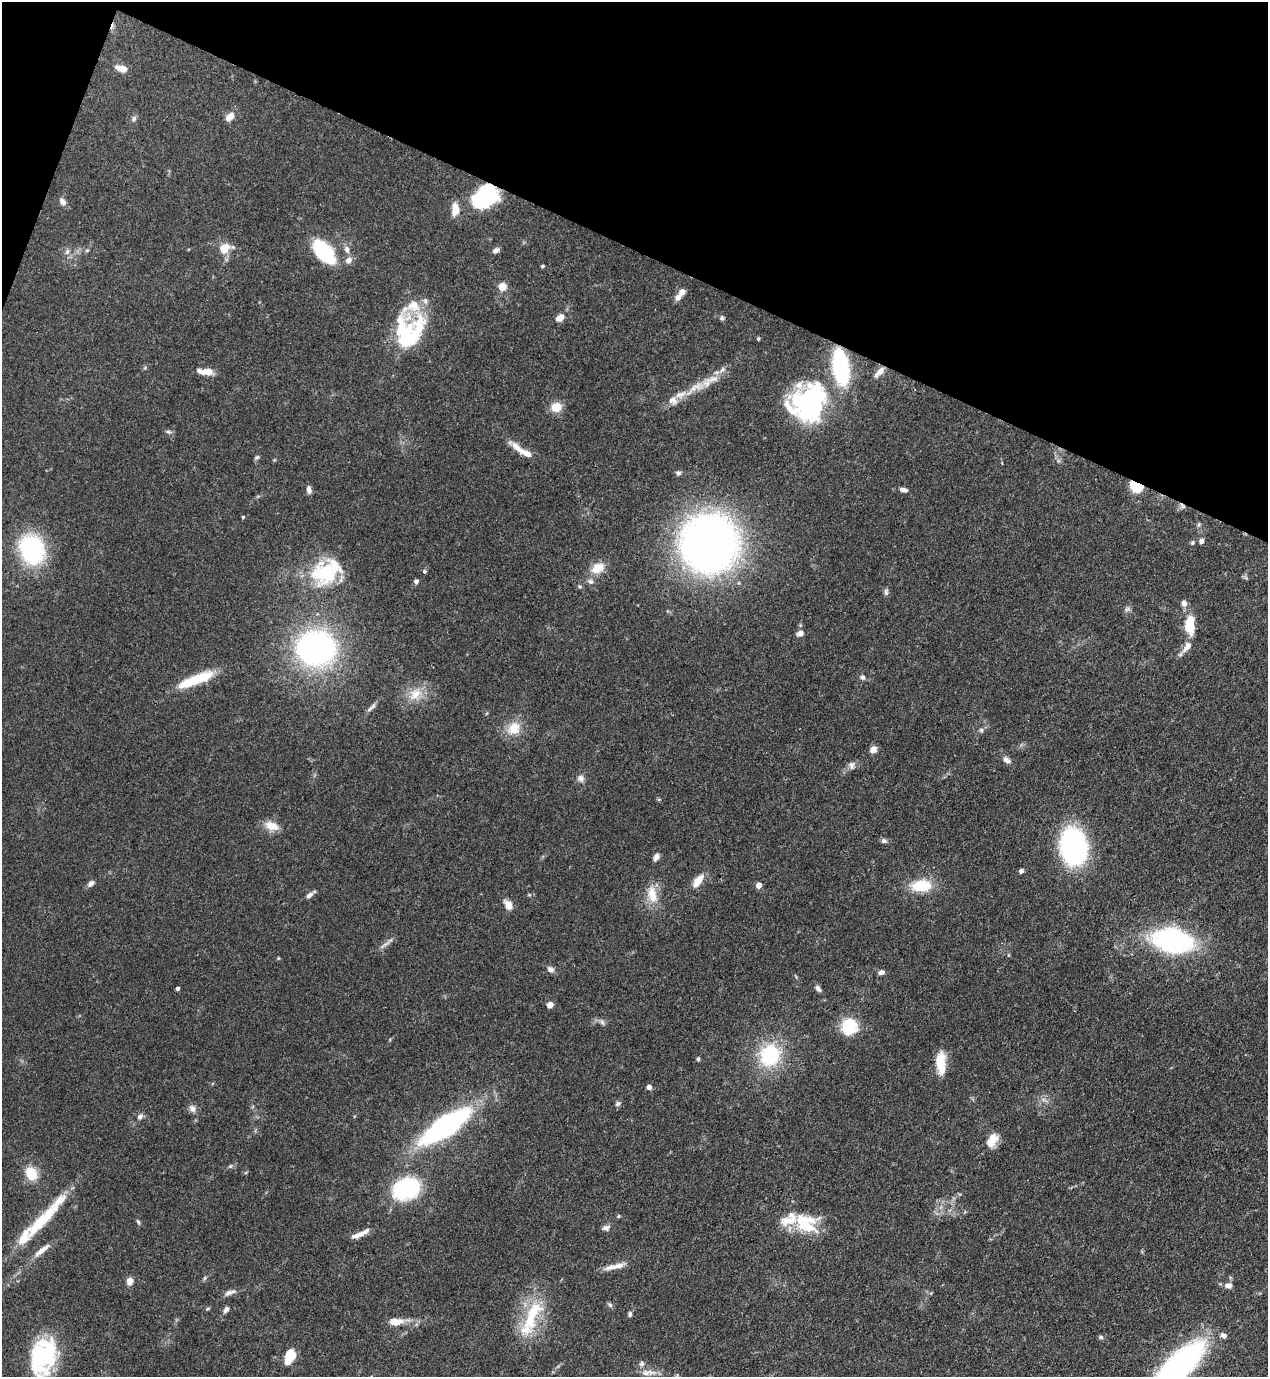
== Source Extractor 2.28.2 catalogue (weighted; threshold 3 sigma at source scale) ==
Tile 2 of 4 x 4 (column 2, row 1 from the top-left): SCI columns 1619-2884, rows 4165-5539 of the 5638 x 5578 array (HDU 1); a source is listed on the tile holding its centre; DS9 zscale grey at full resolution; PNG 1270 x 1379 px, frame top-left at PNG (2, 2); no overlay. Shown black and unused: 19% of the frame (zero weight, under 3 of 4 exposures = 7% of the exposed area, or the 3 px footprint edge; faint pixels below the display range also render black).
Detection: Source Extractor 2.28.2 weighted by HDU 2 'WHT'; one run over the whole footprint, this tile lists its part. Background 0.0696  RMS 0.0036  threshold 0.0161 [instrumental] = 3 sigma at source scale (4.5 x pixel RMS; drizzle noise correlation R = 1.50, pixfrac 1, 0.05/0.05 arcsec/px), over >= 5 px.
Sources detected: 141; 7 inside a brighter object's white glare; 1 cosmic-ray / hot-pixel residue — not listed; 12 inside a brighter listed object's ellipse — not listed separately; the other 121 listed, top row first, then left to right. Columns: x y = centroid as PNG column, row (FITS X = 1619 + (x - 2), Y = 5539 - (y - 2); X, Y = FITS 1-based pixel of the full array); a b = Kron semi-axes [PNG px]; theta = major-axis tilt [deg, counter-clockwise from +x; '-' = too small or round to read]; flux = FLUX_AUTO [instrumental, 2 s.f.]
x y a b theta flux
122 69 12 7 -14 3.9
229 117 12 8 49 2.7
134 119 8 6 88 0.87
486 196 29 13 -11 13
62 201 10 7 -53 1.5
455 209 16 9 86 4
224 249 13 11 45 5
87 250 6 4 18 0.44
347 250 9 7 -78 1.7
496 250 9 6 37 1.2
67 252 7 5 46 0.95
324 252 29 16 -50 22
348 260 10 7 54 1.9
542 266 5 4 - 0.46
502 286 5 5 - 11
682 292 9 7 53 1.9
413 306 37 30 78 12
560 318 11 8 33 2.7
722 318 6 5 - 0.72
758 339 4 3 - 0.43
408 340 26 20 64 21
840 367 27 11 -81 54
880 371 12 8 46 2.4
207 372 15 8 -1 3.6
696 388 39 10 30 9.5
808 404 47 34 79 50
556 407 11 10 - 5.4
168 432 8 5 -11 0.82
517 447 18 8 -44 3.3
257 457 7 4 40 0.62
678 473 7 6 - 0.92
1136 486 11 7 -28 15
309 490 10 6 -83 1.4
903 490 12 6 -10 1.4
1182 506 9 6 -36 1.1
243 517 4 3 - 0.39
1199 524 7 3 71 0.53
1201 541 5 5 - 1.4
709 543 55 54 - 190
1192 543 5 5 - 0.52
32 549 24 19 -68 46
598 568 17 12 27 5.6
424 571 5 5 - 0.57
326 572 42 29 34 25
416 581 5 5 - 1.2
590 581 9 7 -30 1.2
886 592 10 6 -90 0.95
1184 603 8 6 -79 1.8
1127 609 7 7 - 0.94
1189 625 21 11 -88 8.7
800 633 8 6 17 1.8
1187 646 17 8 54 3.2
316 648 30 25 -2 120
862 677 6 6 - 1.1
198 679 38 11 21 13
415 694 21 14 39 6.6
371 707 18 5 44 1.5
514 728 19 17 49 6.8
981 730 6 6 - 0.75
873 749 7 6 - 2.6
1007 760 10 6 -34 1.7
852 765 11 6 88 1.2
581 778 10 9 - 1.6
659 799 6 3 19 0.4
272 826 17 10 -18 4.6
884 841 8 6 -16 0.97
1073 846 27 19 -81 80
656 857 9 6 53 1.6
1021 871 4 4 - 1.3
698 881 21 9 53 4
91 883 9 6 45 1.4
758 885 5 4 - 3.1
921 886 23 13 4 11
652 894 24 12 -79 6.6
310 895 13 5 39 1.5
508 905 11 8 -61 3.3
1172 940 28 17 -12 77
385 945 20 4 35 1.5
551 969 10 7 -23 1.5
881 972 7 5 11 1.2
177 988 4 3 - 0.84
818 988 10 6 -53 1.2
550 1005 4 4 - 4.5
602 1022 8 5 -46 0.88
849 1026 18 17 - 12
770 1055 26 23 66 25
698 1059 5 4 - 0.53
941 1063 26 11 -88 7.8
649 1087 5 5 - 1.5
618 1104 8 6 39 0.87
192 1109 11 8 -58 1.7
140 1117 9 7 57 1.2
445 1126 40 14 34 100
992 1138 15 14 - 4.1
230 1166 6 5 - 0.57
31 1174 15 12 -57 7.4
406 1188 26 19 23 36
618 1216 5 4 - 0.41
44 1217 79 11 48 19
138 1222 6 5 - 0.53
806 1223 33 24 -25 16
606 1228 10 7 7 1.4
360 1234 22 5 24 3.3
42 1250 26 7 38 3.5
618 1265 19 7 15 3.4
130 1281 8 6 81 2.8
1228 1285 9 7 1 1.9
230 1292 17 6 20 1.8
610 1305 6 6 - 0.75
208 1309 7 3 19 0.43
226 1309 8 5 59 1.2
630 1314 7 4 82 0.79
531 1318 61 16 66 19
395 1322 17 8 3 4.5
1223 1335 7 6 - 1.3
1101 1337 6 6 - 0.73
46 1356 29 17 48 30
290 1356 11 7 72 16
642 1364 8 6 53 0.96
1179 1365 42 17 43 120
648 1373 23 7 3 2.9
Overlapping masked pixels (flux is a lower limit): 3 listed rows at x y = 840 367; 1136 486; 1182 506
Isophote crosses this tile's border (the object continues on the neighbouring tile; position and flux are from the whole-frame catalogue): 1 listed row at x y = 1179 1365